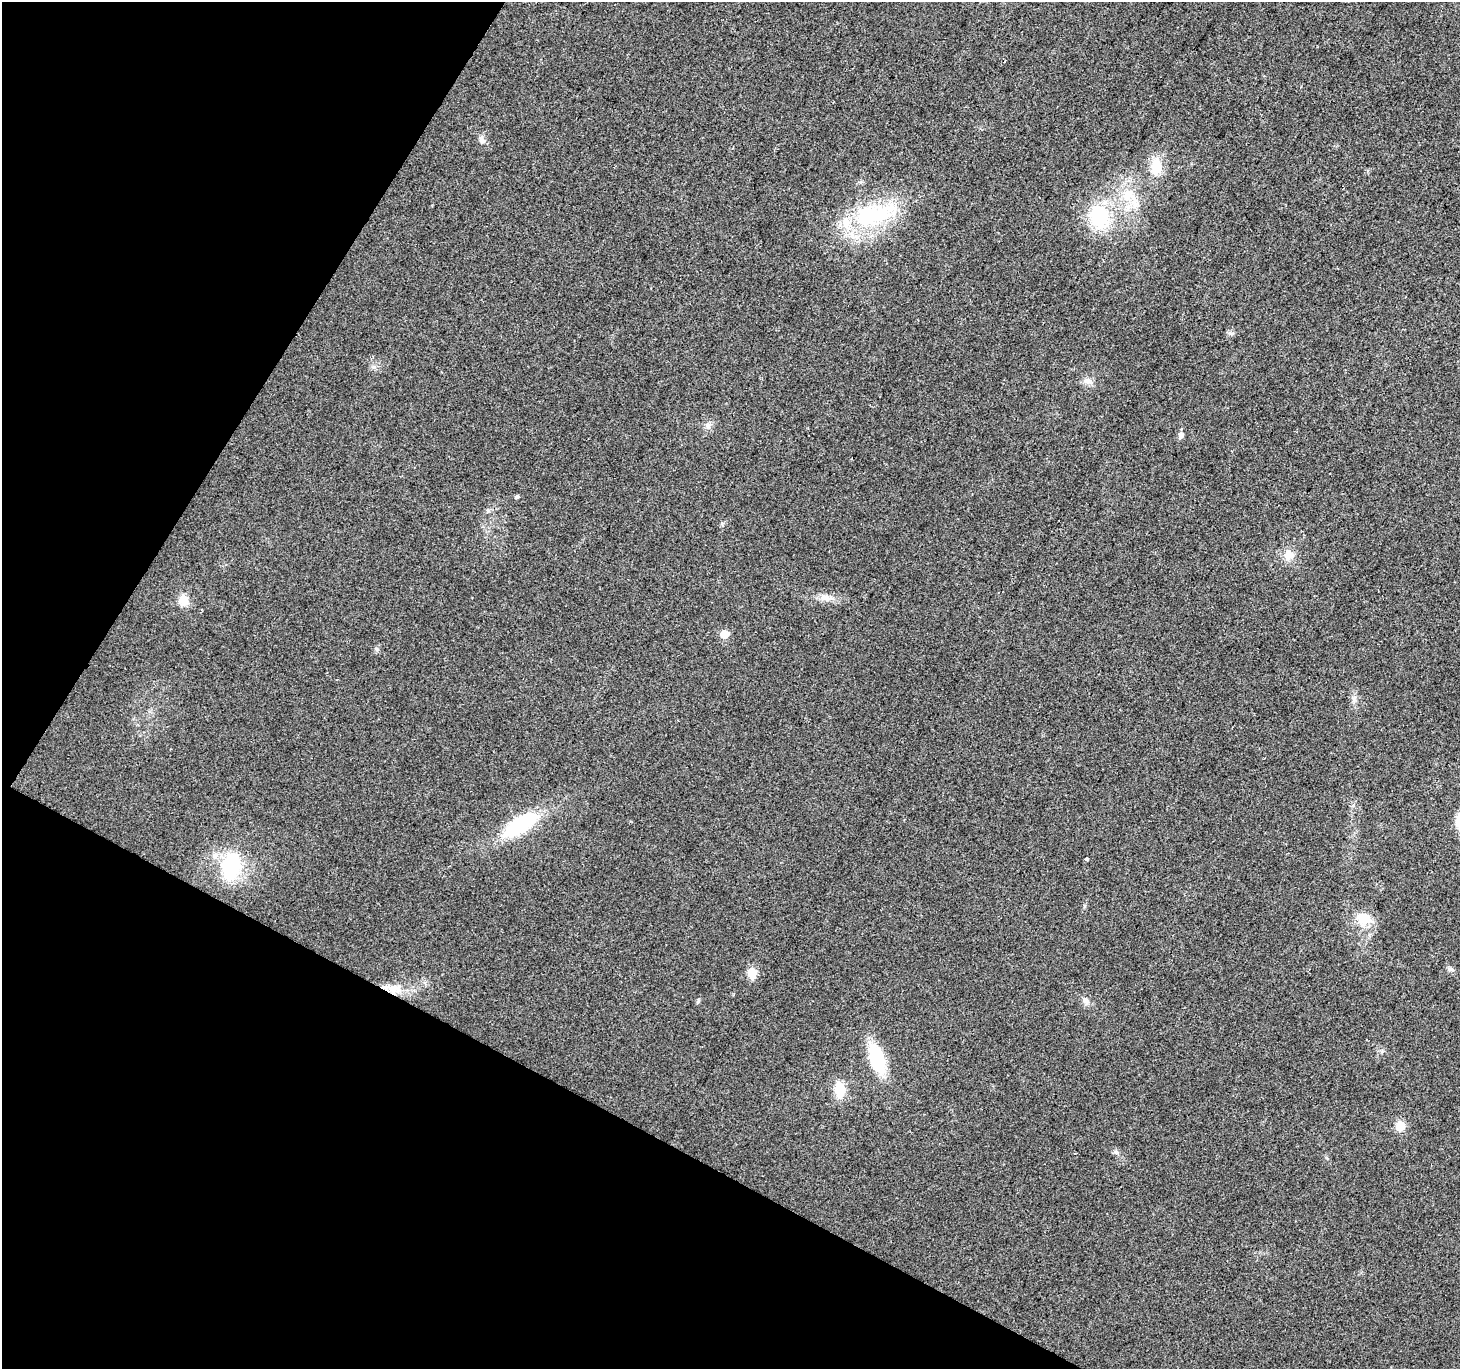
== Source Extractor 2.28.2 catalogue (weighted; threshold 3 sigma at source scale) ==
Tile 9 of 4 x 4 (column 1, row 3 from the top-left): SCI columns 5-1462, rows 1627-2993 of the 5838 x 5918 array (HDU 1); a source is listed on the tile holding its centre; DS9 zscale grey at full resolution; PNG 1462 x 1371 px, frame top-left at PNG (2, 2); no overlay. Shown black and unused: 26% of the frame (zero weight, under 2 of 3 exposures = <1% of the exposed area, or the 3 px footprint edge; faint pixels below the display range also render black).
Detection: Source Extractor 2.28.2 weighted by HDU 2 'WHT'; one run over the whole footprint, this tile lists its part. Background 0.023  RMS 0.0079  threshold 0.0354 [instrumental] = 3 sigma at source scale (4.5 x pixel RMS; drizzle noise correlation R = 1.50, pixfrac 1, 0.0396/0.0396 arcsec/px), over >= 5 px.
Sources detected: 29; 1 inside a brighter listed object's ellipse — not listed separately; the other 28 listed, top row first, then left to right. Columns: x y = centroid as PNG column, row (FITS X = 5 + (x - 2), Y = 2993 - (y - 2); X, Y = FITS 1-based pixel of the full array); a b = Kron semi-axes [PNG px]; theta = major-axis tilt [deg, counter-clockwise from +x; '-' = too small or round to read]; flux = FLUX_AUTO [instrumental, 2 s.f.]
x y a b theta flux
482 140 12 8 -67 3.8
1156 166 18 12 87 19
1129 196 32 18 -49 25
872 215 64 26 18 80
1100 216 24 19 -75 49
1230 333 8 4 0 1.7
1088 381 14 8 -16 4.5
708 425 9 7 59 3.3
1180 436 8 6 88 2.7
517 497 5 4 - 1.6
1288 555 13 11 72 8.7
826 598 22 6 -4 6.7
184 600 12 9 -75 9.5
724 634 5 5 - 21
377 650 6 5 - 1.5
1354 699 12 5 73 3
520 824 46 17 32 55
1086 859 4 3 - 5.9
231 866 31 20 78 56
1364 918 16 11 -21 18
752 973 11 9 -84 11
394 989 21 12 -9 13
1085 1001 11 7 -62 3.5
698 1002 8 3 45 1.1
877 1059 26 12 -70 50
839 1089 16 10 -85 19
1400 1126 11 10 - 8.7
1116 1152 7 6 - 1.9
Overlapping masked pixels (flux is a lower limit): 1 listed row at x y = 394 989
Unlisted compact peaks at least as high as the median listed source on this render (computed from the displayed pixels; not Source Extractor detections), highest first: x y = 1084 906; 722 524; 374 367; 1451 969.